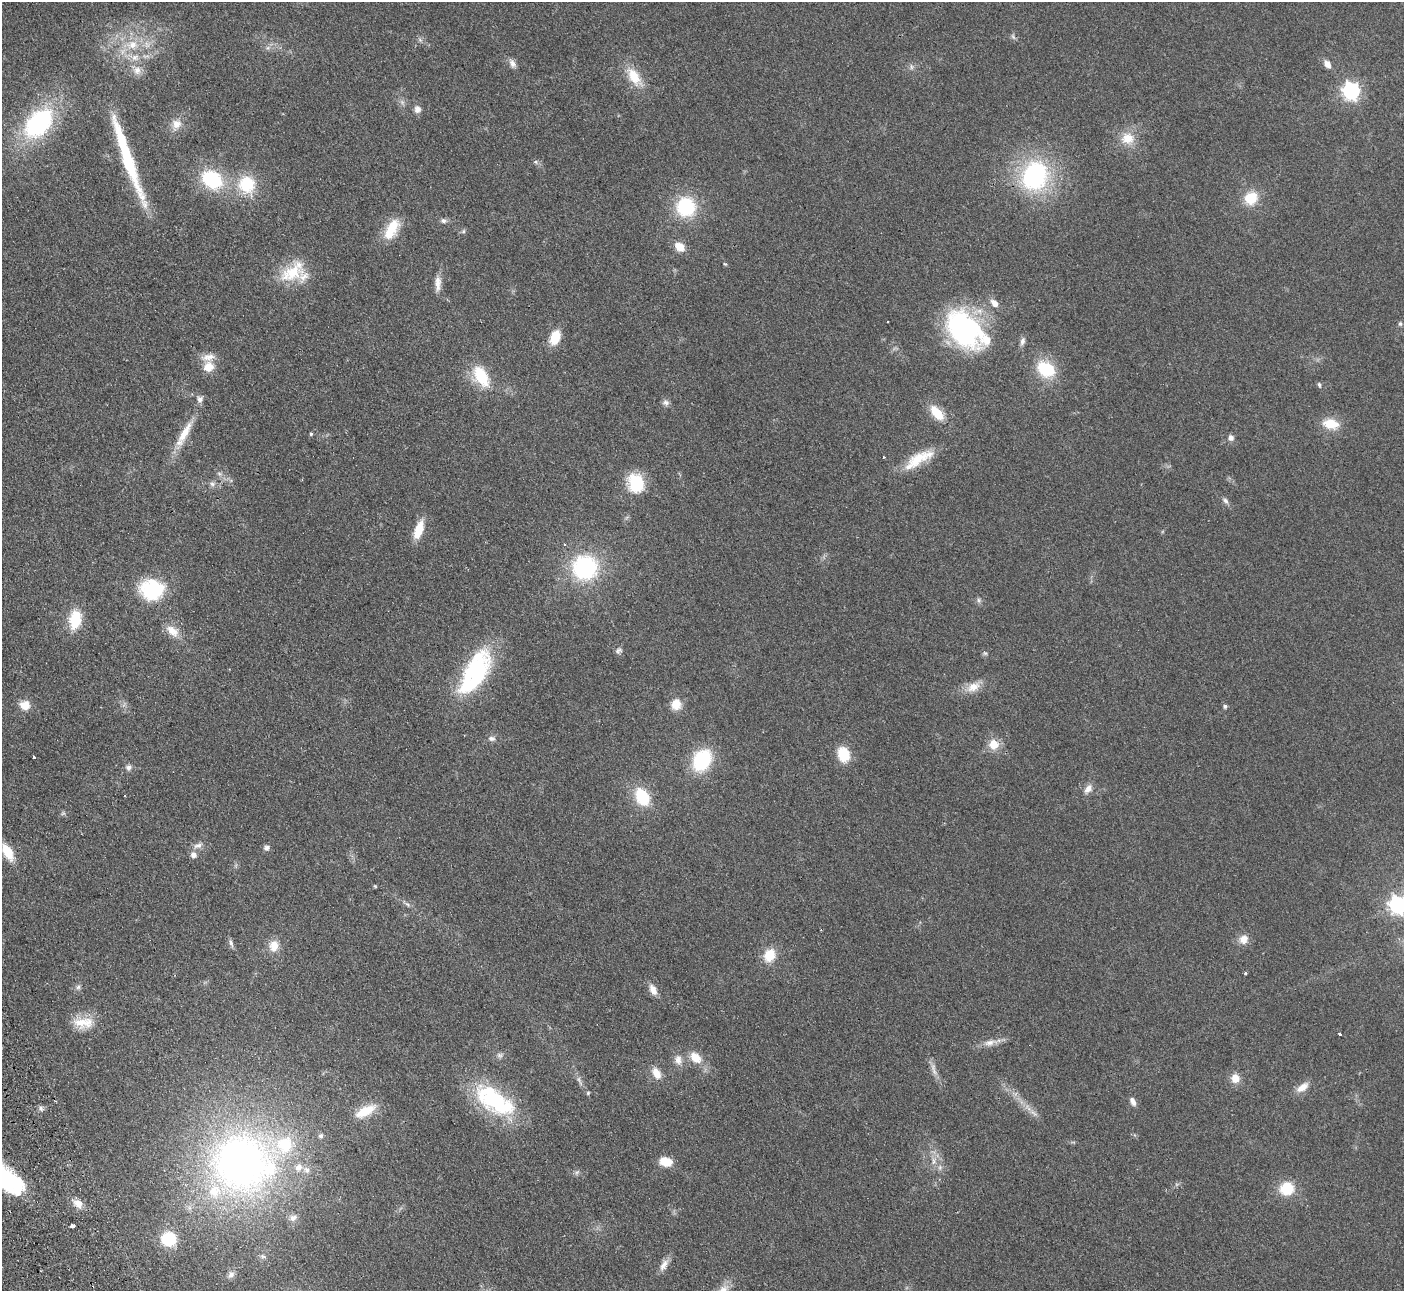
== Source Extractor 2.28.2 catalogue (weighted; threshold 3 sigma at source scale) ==
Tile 7 of 4 x 4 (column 3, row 2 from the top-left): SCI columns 2858-4259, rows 2759-4047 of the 5715 x 5648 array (HDU 1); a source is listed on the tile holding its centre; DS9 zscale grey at full resolution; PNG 1406 x 1293 px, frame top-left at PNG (2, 2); no overlay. Shown black and unused: <1% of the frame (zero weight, under 2 of 3 exposures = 3% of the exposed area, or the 3 px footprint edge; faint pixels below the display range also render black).
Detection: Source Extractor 2.28.2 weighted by HDU 2 'WHT'; one run over the whole footprint, this tile lists its part. Background 0.0949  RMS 0.0097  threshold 0.0439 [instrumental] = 3 sigma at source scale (4.5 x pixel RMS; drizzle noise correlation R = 1.50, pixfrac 1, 0.05/0.05 arcsec/px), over >= 5 px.
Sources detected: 130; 2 too faint to see at this stretch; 3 inside a brighter object's white glare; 1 long thin detection or spike segment (spike, bleed or trail) — not listed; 10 inside a brighter listed object's ellipse — not listed separately; the other 114 listed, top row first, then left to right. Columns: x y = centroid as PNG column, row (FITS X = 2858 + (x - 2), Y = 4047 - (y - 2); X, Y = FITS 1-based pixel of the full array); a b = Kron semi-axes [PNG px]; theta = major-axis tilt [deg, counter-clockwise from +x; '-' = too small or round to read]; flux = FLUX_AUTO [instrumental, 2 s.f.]
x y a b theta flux
1013 37 9 5 -63 2.1
420 40 7 5 -45 2
132 45 19 14 4 22
268 48 7 6 - 2.6
512 63 14 7 -64 4.8
1327 64 10 6 -55 6.7
911 67 9 4 -82 2.1
137 70 14 10 79 8
634 77 25 13 -57 23
1351 91 7 7 - 330
417 109 10 9 - 4.7
39 123 28 18 47 140
176 124 12 11 - 9.1
1128 138 19 16 -14 18
535 162 6 5 - 1.9
1035 176 28 22 69 140
212 179 17 13 -33 78
247 184 21 20 - 40
1251 198 16 14 38 23
686 207 19 18 - 62
443 221 8 6 -14 3.1
392 229 28 14 62 25
463 231 6 5 - 1.8
680 247 9 7 -43 15
725 264 6 4 -42 1
292 272 38 21 35 36
438 284 22 8 88 8.8
994 303 11 7 -48 6.9
888 322 2 2 - 0.84
1400 324 7 5 76 1.7
965 327 53 31 -37 140
555 337 11 7 68 32
1022 341 10 6 72 3.9
209 367 11 10 - 14
1046 369 17 13 -31 47
481 376 24 14 -59 38
1319 385 8 4 -77 1.8
200 399 9 8 - 4.1
666 403 9 8 - 3.6
937 413 17 9 -49 23
1331 424 18 11 -9 21
185 432 37 10 60 21
311 434 5 4 - 1.2
1231 438 8 7 - 4.1
884 457 3 2 - 0.77
919 459 41 13 31 30
636 483 22 17 -74 37
212 484 7 7 - 3.1
1225 501 10 6 -50 3.2
419 530 18 8 71 23
564 544 4 3 - 0.84
585 567 23 23 - 110
152 590 20 17 -4 80
979 600 8 5 -70 2.2
75 619 18 11 79 36
172 631 21 12 -37 12
619 651 9 8 - 3.1
985 653 6 6 - 1.7
476 669 48 27 57 110
973 687 21 12 27 13
676 704 11 10 - 15
25 705 12 11 - 11
1225 706 5 4 - 2.2
492 738 10 7 -2 3.7
994 744 12 12 - 14
843 754 14 11 -74 26
34 757 3 3 - 9.9
702 760 21 16 61 64
129 767 8 8 - 3.8
1088 789 14 9 52 6.3
642 797 15 11 -60 45
198 846 13 8 14 5.2
267 848 8 7 - 3.1
8 852 16 8 -60 24
193 855 9 8 - 4.9
375 886 5 4 - 1.1
407 904 9 5 -45 2.5
1397 905 7 7 - 320
1243 939 13 11 56 8.7
231 943 12 5 -73 2.9
274 946 15 12 88 12
770 955 12 10 62 24
1245 973 3 3 - 1.3
78 987 6 6 - 2.4
653 990 13 8 -64 8
83 1023 29 15 -1 20
1340 1034 3 3 - 2.1
990 1043 20 9 12 8.9
500 1055 8 7 - 2.9
696 1057 17 12 -41 15
678 1060 14 10 -74 7.7
656 1073 14 8 -61 11
1235 1078 9 9 - 11
1302 1087 17 9 36 9.9
588 1093 5 5 - 1.3
494 1100 50 23 -33 100
1133 1102 10 6 -62 5
41 1108 8 5 -63 2.5
365 1111 28 11 28 22
1033 1113 15 5 -36 5.3
321 1136 6 5 - 2.3
666 1161 11 8 -11 20
934 1161 12 6 86 5.9
241 1162 78 76 -52 460
940 1167 8 5 79 2.7
577 1172 9 4 54 2.1
7 1180 40 24 -47 100
1287 1189 11 10 - 35
78 1204 13 9 -41 9.1
72 1226 3 3 - 41
169 1239 12 11 - 49
263 1256 9 4 -19 2
664 1265 18 8 61 7.1
231 1274 10 8 54 4.1
Isophote crosses this tile's border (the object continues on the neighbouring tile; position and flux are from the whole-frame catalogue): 3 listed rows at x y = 8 852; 1397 905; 7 1180